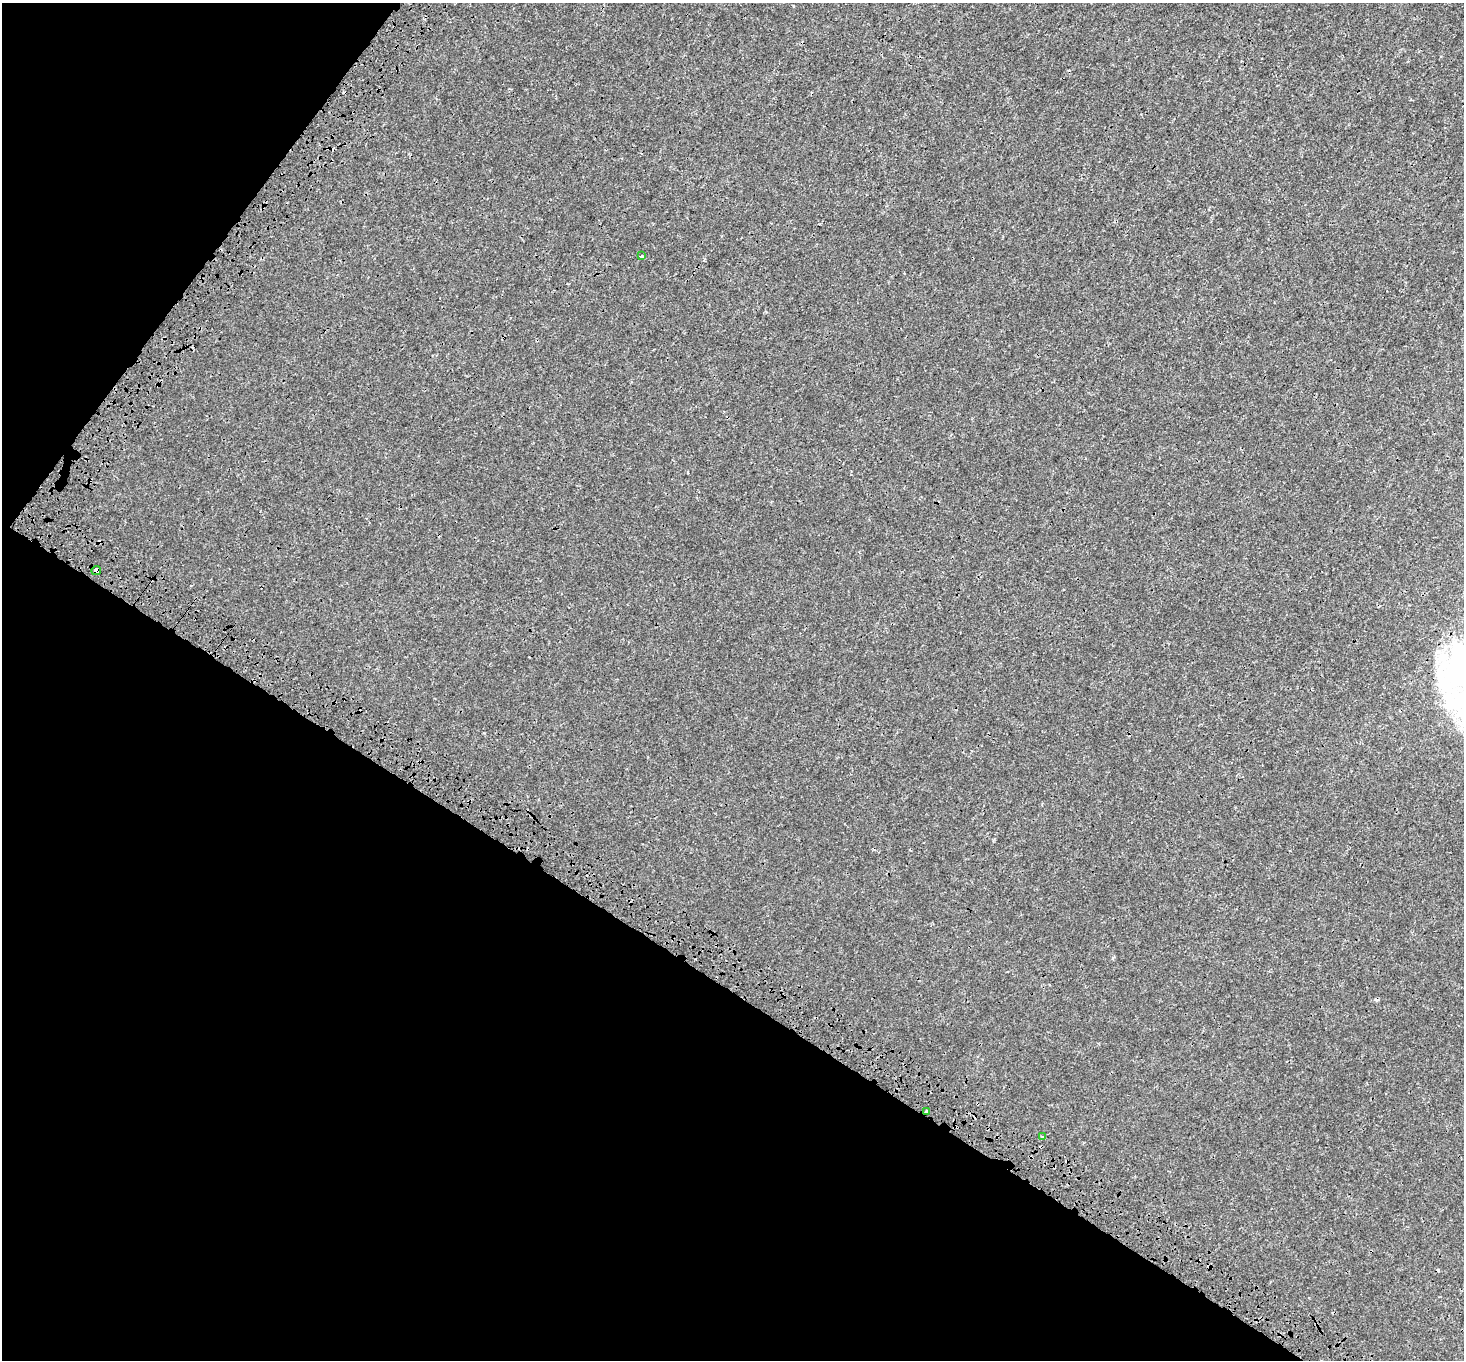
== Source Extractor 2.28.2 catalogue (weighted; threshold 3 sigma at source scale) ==
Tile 9 of 4 x 4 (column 1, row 3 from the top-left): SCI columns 128-1589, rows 1696-3053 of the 6112 x 6170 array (HDU 1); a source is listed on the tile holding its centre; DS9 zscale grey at full resolution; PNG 1466 x 1362 px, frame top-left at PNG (2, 3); each listed source drawn as its Kron ellipse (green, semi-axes under 4 px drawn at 4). Shown black and unused: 33% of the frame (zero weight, under 3 of 4 exposures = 9% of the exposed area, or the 3 px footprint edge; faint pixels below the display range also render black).
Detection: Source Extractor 2.28.2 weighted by HDU 2 'WHT'; one run over the whole footprint, this tile lists its part. Background 6.76e-04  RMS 0.0014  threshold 0.0063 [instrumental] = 3 sigma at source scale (4.5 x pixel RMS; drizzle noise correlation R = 1.50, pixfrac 1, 0.0396/0.0396 arcsec/px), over >= 5 px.
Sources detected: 6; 2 cosmic-ray / hot-pixel residue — neither listed nor drawn; the other 4 listed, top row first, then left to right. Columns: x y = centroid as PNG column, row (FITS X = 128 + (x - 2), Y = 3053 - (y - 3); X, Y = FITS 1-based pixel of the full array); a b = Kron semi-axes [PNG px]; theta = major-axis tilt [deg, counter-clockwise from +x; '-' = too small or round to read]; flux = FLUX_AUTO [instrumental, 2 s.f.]
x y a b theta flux
642 256 4 3 - 0.17
96 570 5 4 - 1.4
927 1112 3 3 - 0.6
1042 1137 3 3 - 0.4
Overlapping masked pixels (flux is a lower limit): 2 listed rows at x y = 96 570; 927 1112